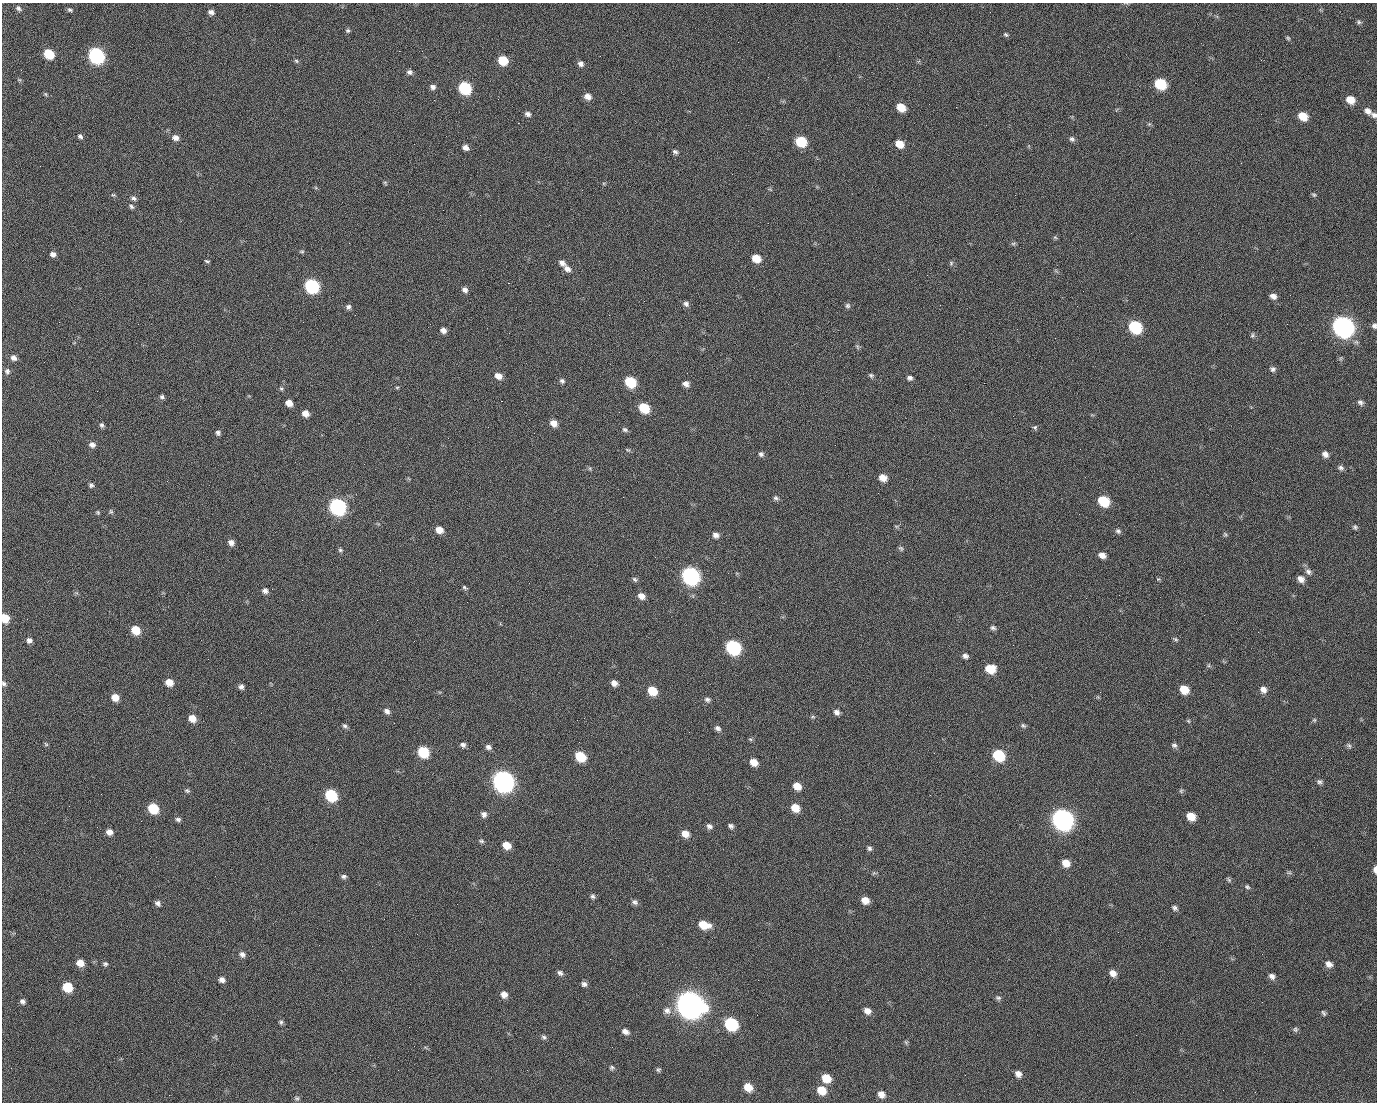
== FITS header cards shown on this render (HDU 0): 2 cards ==
NAXIS1  =                 1375 / length of data axis 1
NAXIS2  =                 1100 / length of data axis 2

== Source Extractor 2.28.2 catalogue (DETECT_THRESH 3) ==
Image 1375 x 1100 px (HDU 0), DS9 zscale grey, 1 PNG px = 1 image px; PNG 1379 x 1104 px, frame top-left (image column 1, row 1100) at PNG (2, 3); no overlay
Background 1470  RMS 30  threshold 89.2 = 3 sigma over >= 5 px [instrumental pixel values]
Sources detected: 247; all 247 listed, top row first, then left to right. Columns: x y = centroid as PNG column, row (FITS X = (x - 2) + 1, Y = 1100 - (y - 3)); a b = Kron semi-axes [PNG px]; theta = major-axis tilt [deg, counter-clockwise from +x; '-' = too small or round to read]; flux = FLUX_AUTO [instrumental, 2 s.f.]
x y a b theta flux
18 8 8 5 -40 5.1e+03
71 11 5 3 - 6.5e+03
211 12 7 6 - 7.7e+03
990 12 3 2 - 1.7e+03
1359 22 7 5 -49 3.8e+03
348 31 6 5 - 3.5e+03
1006 35 6 4 -36 3.1e+03
1288 38 5 4 - 2.6e+03
399 51 2 2 - 2.3e+04
49 54 7 6 - 7.3e+04
96 56 9 7 -40 5.0e+05
839 56 2 2 - 8.4e+02
503 60 7 6 - 5.8e+04
296 61 6 5 - 3.2e+03
580 64 7 6 - 7.6e+03
410 72 7 6 - 6.2e+03
19 80 6 4 -2 2.4e+03
1160 84 8 7 - 1.0e+05
433 87 7 6 - 6.5e+03
465 88 8 7 - 1.8e+05
45 94 5 5 - 2.4e+03
588 97 8 6 -30 1.3e+04
498 99 2 2 - 1.1e+03
434 100 2 2 - 4.1e+03
1350 100 8 7 - 2.5e+04
901 107 8 6 -35 3.5e+04
1368 111 9 7 -36 1.1e+04
528 114 7 5 -22 6.5e+03
1374 115 8 6 -28 6.5e+03
1303 116 8 7 - 3.6e+04
518 123 2 2 - 2.6e+04
1149 124 5 5 - 2.6e+03
80 136 6 5 - 5.2e+03
175 138 8 6 -19 1.1e+04
1072 139 8 6 -35 5.3e+03
801 142 8 7 - 9.1e+04
899 144 7 6 - 3.0e+04
465 148 7 5 -25 9.8e+03
675 152 7 5 -33 4.8e+03
1241 163 2 2 - 8.8e+02
385 183 6 4 -45 2.6e+03
113 195 6 4 -18 2.6e+03
1015 195 2 2 - 6.9e+03
1314 195 6 5 - 3.2e+03
133 198 7 6 - 5.8e+03
131 206 8 5 -35 4.8e+03
1055 237 6 5 - 2.6e+03
1013 244 7 4 1 3.2e+03
302 251 7 4 5 3.0e+03
53 254 6 5 - 8.1e+03
756 258 7 6 - 3.1e+04
207 261 5 3 - 2.9e+03
562 263 9 6 -30 9.1e+03
951 263 6 6 - 3.6e+03
567 269 9 7 -34 1.0e+04
927 275 2 2 - 9.3e+02
508 283 2 2 - 5.7e+04
312 286 8 7 - 3.1e+05
465 290 7 6 - 7.6e+03
1083 291 2 2 - 2.9e+03
1290 295 2 2 - 2.1e+03
1273 296 7 6 - 1.1e+04
686 304 7 6 - 6.7e+03
847 306 7 7 - 4.7e+03
348 307 6 6 - 5.6e+03
355 315 2 2 - 1.1e+03
59 322 2 2 - 1.4e+03
1287 324 2 2 - 1.3e+03
1374 326 7 6 - 5.3e+03
1135 327 9 7 -37 1.8e+05
1343 327 10 8 -35 1.4e+06
443 330 6 5 - 9.0e+03
1252 335 6 6 - 4.0e+03
857 346 7 4 -59 3.4e+03
14 358 7 6 - 8.6e+03
1273 369 7 6 - 5.8e+03
7 371 8 7 - 5.8e+03
871 375 7 5 -26 4.0e+03
498 376 8 6 -25 1.6e+04
910 378 6 5 - 5.9e+03
562 381 7 6 - 4.9e+03
630 382 8 7 - 9.2e+04
984 383 2 2 - 2.1e+04
686 384 7 6 - 1.0e+04
397 387 6 4 1 2.2e+03
281 389 6 5 - 3.2e+03
97 391 2 2 - 1.3e+03
162 397 6 5 - 4.5e+03
501 401 3 2 - 5.8e+04
1360 402 8 7 - 6.1e+03
289 403 6 5 - 1.8e+04
644 408 8 7 - 6.8e+04
619 412 2 2 - 8.5e+02
305 413 7 6 - 1.4e+04
553 423 8 6 -39 1.5e+04
102 425 6 5 - 4.5e+03
1035 427 6 5 - 3.6e+03
625 430 8 5 -31 4.5e+03
218 433 6 5 - 4.8e+03
92 445 8 7 - 8.0e+03
628 450 8 4 -34 2.7e+03
761 454 6 6 - 5.6e+03
1325 454 8 7 - 9.8e+03
1341 468 8 6 -23 5.3e+03
883 478 7 6 - 2.0e+04
91 485 5 5 - 4.6e+03
623 497 2 2 - 3.2e+03
776 498 7 6 - 4.7e+03
1103 501 8 7 - 8.8e+04
337 507 9 8 - 5.5e+05
111 511 7 5 -69 3.3e+03
98 512 6 4 -47 2.7e+03
896 526 6 4 -18 2.3e+03
1355 527 6 5 - 3.9e+03
439 530 7 6 - 1.9e+04
1118 531 7 6 - 5.0e+03
1225 534 6 5 - 3.0e+03
716 535 7 6 - 8.9e+03
231 543 7 6 - 9.9e+03
901 548 7 5 -48 3.6e+03
340 550 5 5 - 3.6e+03
1102 555 7 5 -16 1.3e+04
655 557 2 2 - 1.0e+03
1308 572 9 8 - 7.9e+03
690 576 9 8 - 6.6e+05
635 579 7 5 -40 4.1e+03
1158 579 5 5 - 2.2e+03
1301 579 8 6 -43 1.2e+04
464 587 7 4 -45 3.4e+03
265 591 7 6 - 7.6e+03
641 596 8 6 -32 1.3e+04
5 618 7 6 - 4.0e+04
27 619 2 2 - 4.3e+03
377 620 2 2 - 1.2e+04
993 628 7 6 - 4.8e+03
135 630 8 7 - 4.0e+04
1176 639 6 4 -40 3.1e+03
29 640 6 6 - 7.2e+03
414 641 2 2 - 9.1e+02
733 647 9 8 - 3.1e+05
965 656 7 6 - 7.0e+03
1209 665 6 4 72 2.6e+03
990 669 9 7 -11 4.5e+04
169 682 8 7 - 2.0e+04
614 683 7 6 - 1.1e+04
4 684 7 5 -47 4.3e+03
241 687 5 5 - 6.6e+03
1184 689 8 7 - 3.7e+04
1263 690 9 7 -55 1.1e+04
652 691 8 7 - 4.4e+04
115 697 7 7 - 2.0e+04
707 699 8 6 -14 5.6e+03
387 711 7 6 - 7.5e+03
837 712 7 6 - 7.7e+03
192 718 8 6 -43 2.0e+04
1314 720 5 5 - 2.9e+03
1188 721 5 4 - 2.5e+03
345 726 7 5 -37 4.5e+03
1023 726 7 5 -47 3.7e+03
717 728 8 6 -27 6.5e+03
750 739 6 4 -41 2.9e+03
46 744 6 5 - 2.6e+03
463 745 7 6 - 6.1e+03
1174 745 7 6 - 5.2e+03
1349 745 8 5 -49 4.3e+03
488 747 7 6 - 6.9e+03
423 752 8 7 - 9.5e+04
934 753 3 2 - 1.8e+03
998 755 8 7 - 1.1e+05
580 756 8 6 -39 7.0e+04
754 762 7 6 - 2.1e+04
503 781 10 8 -40 1.5e+06
1319 782 8 6 -12 5.1e+03
797 786 8 6 -35 2.2e+04
187 791 8 5 -25 3.9e+03
1181 791 6 5 - 3.3e+03
101 794 2 2 - 2.4e+03
331 795 8 7 - 1.3e+05
930 795 2 2 - 7.9e+03
69 806 2 2 - 7.7e+02
153 808 8 7 - 7.0e+04
795 808 8 7 - 2.9e+04
1053 808 2 2 - 1.6e+04
484 814 7 6 - 7.7e+03
1191 816 7 6 - 3.0e+04
178 819 7 5 -17 4.7e+03
1062 819 10 9 - 1.5e+06
709 826 8 6 -28 6.7e+03
731 826 6 5 - 5.5e+03
109 832 7 6 - 1.1e+04
685 834 8 7 - 1.9e+04
481 841 7 4 -15 3.7e+03
507 845 7 6 - 2.5e+04
869 848 6 6 - 4.7e+03
1066 863 7 6 - 2.2e+04
1375 869 7 4 -90 1.2e+04
874 873 6 4 33 2.8e+03
1289 873 6 4 -1 3.2e+03
344 876 7 5 -3 5.2e+03
1229 880 9 4 -50 2.9e+03
1247 887 7 5 -28 3.9e+03
593 896 6 6 - 4.7e+03
865 900 7 6 - 1.9e+04
635 902 8 7 - 6.1e+03
158 903 7 6 - 6.3e+03
457 904 2 2 - 1.3e+03
1175 908 8 6 -42 5.3e+03
704 925 11 7 -14 4.1e+04
1118 932 2 2 - 2.6e+03
242 954 8 7 - 7.7e+03
610 959 2 2 - 2.5e+03
80 963 8 7 - 1.8e+04
105 964 6 6 - 3.9e+03
1329 964 9 7 -27 1.1e+04
560 973 8 6 -38 5.9e+03
1113 973 8 7 - 1.3e+04
1272 976 8 6 -36 7.9e+03
222 980 8 6 -17 8.6e+03
758 980 2 2 - 2.0e+03
584 984 6 6 - 6.4e+03
67 987 8 7 - 5.8e+04
504 994 8 7 - 1.2e+04
998 998 8 5 -7 4.3e+03
22 1001 7 5 -41 5.9e+03
690 1004 12 10 -32 3.2e+06
667 1011 11 9 -30 1.2e+04
867 1011 8 7 - 1.3e+04
1324 1013 8 4 -58 3.6e+03
757 1015 2 2 - 1.1e+03
281 1022 6 6 - 4.1e+03
731 1024 9 7 -41 1.9e+05
1295 1029 7 6 - 4.3e+03
625 1031 8 6 -26 9.9e+03
1136 1035 2 2 - 8.6e+02
215 1037 9 3 21 2.2e+03
544 1037 7 6 - 4.4e+03
906 1042 6 4 -35 2.7e+03
612 1068 7 6 - 4.1e+03
658 1070 6 5 - 3.5e+03
1018 1074 7 7 - 1.1e+04
826 1078 8 7 - 3.5e+04
748 1087 8 7 - 2.9e+04
821 1090 8 7 - 3.4e+04
1255 1092 2 2 - 8.9e+02
881 1094 7 6 - 1.3e+04
169 1095 2 2 - 5.4e+03
297 1098 8 6 -14 4.3e+03
At the frame edge (FLAGS 8, measured only in part): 5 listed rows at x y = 1374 115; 1374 326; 5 618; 4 684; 1375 869